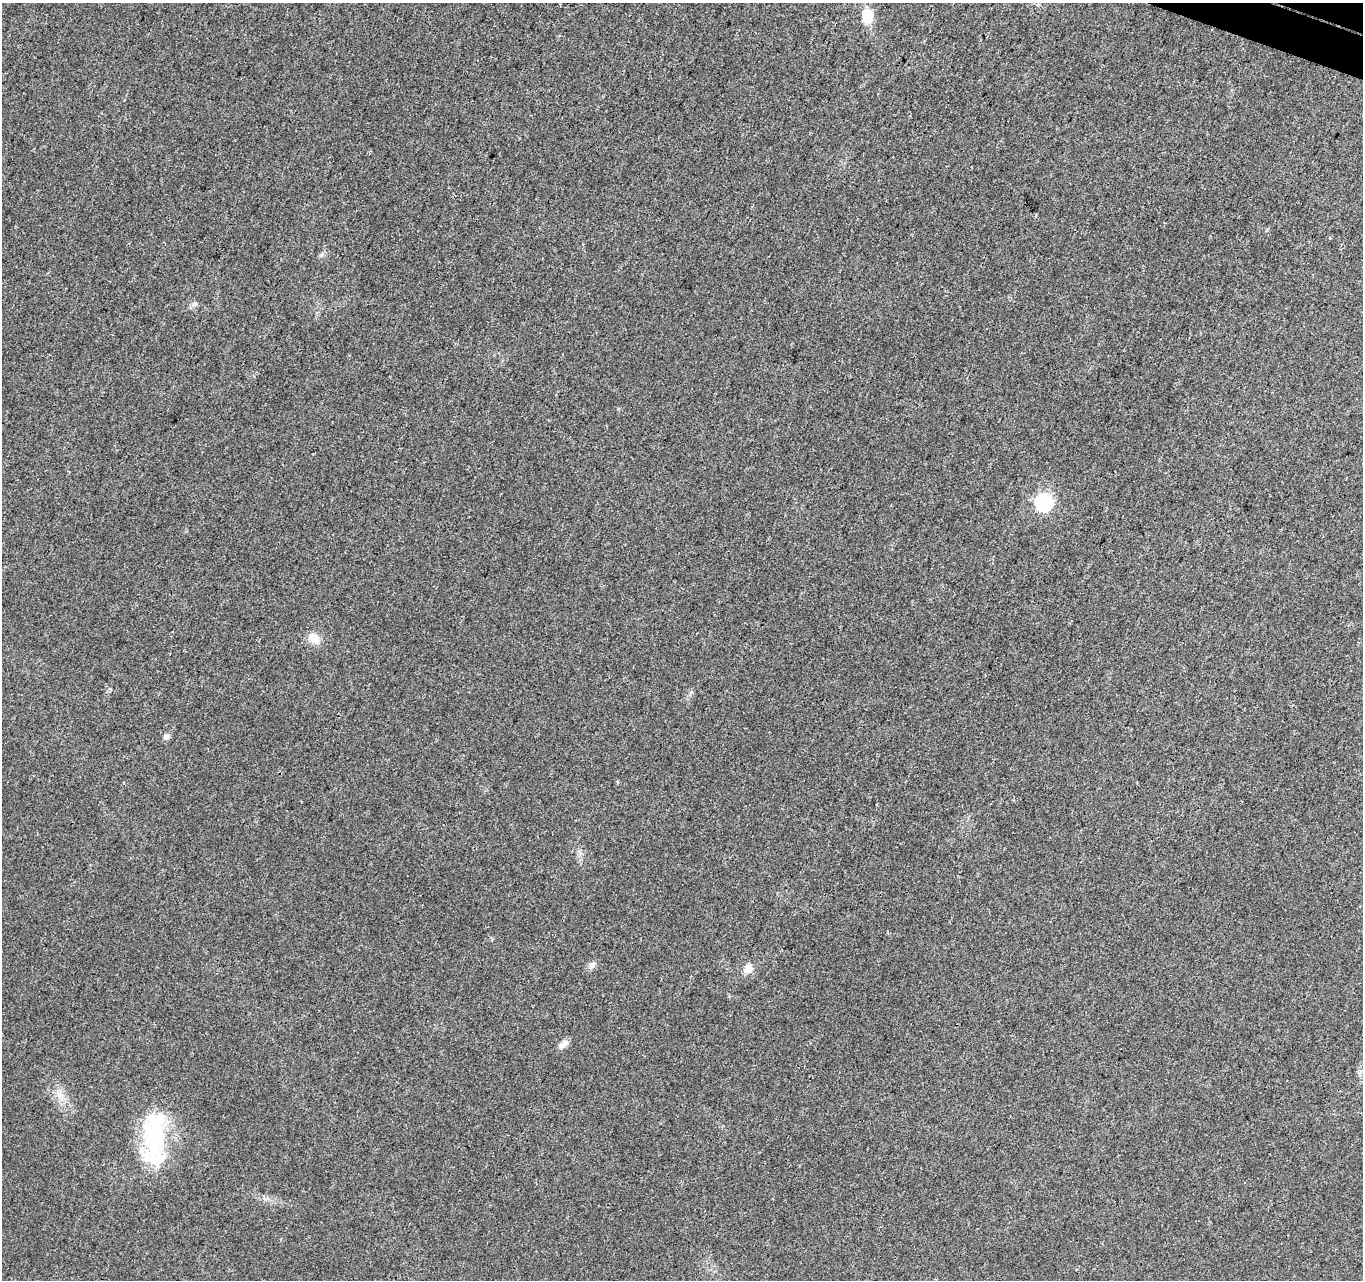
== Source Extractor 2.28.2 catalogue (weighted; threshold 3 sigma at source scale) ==
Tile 10 of 4 x 4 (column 2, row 3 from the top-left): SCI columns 1437-2797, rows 1612-2889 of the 5588 x 5718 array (HDU 1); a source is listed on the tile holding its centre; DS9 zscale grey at full resolution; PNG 1365 x 1282 px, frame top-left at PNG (2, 3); no overlay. Shown black and unused: <1% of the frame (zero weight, under 3 of 4 exposures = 6% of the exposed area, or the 3 px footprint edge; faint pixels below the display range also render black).
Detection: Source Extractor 2.28.2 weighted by HDU 2 'WHT'; one run over the whole footprint, this tile lists its part. Background 0.0208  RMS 0.0037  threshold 0.0165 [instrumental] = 3 sigma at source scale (4.5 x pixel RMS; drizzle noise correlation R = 1.50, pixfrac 1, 0.0396/0.0396 arcsec/px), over >= 5 px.
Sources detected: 11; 2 inside a brighter listed object's ellipse — not listed separately; the other 9 listed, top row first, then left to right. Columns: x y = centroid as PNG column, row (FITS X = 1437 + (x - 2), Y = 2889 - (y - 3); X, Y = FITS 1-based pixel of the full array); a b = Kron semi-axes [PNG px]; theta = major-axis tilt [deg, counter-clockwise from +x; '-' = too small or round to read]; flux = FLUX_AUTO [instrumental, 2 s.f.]
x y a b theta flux
867 16 15 11 -85 7.9
193 304 8 5 24 0.98
1044 502 8 7 - 71
314 638 15 10 -43 4.3
166 737 8 7 - 1.4
592 965 11 7 55 1.5
748 968 13 11 68 2.7
563 1045 17 7 30 2.1
153 1136 57 31 -72 31